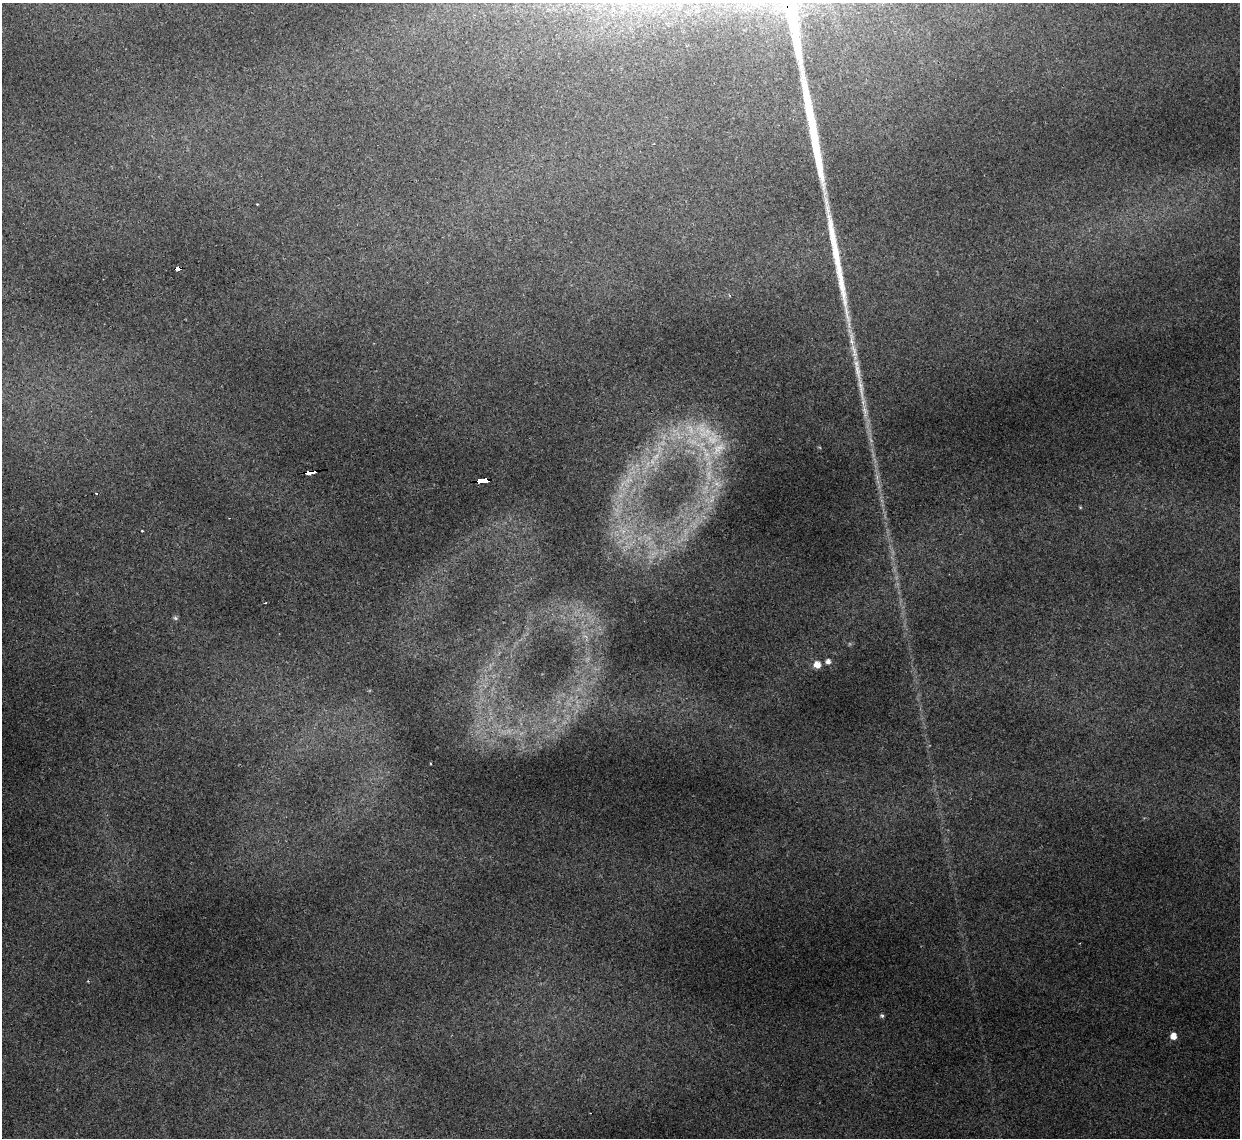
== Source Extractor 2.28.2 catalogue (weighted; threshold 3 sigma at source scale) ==
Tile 7 of 4 x 4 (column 3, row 2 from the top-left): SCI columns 2475-3712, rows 2521-3656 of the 4949 x 4930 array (HDU 1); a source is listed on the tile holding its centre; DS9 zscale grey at full resolution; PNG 1242 x 1140 px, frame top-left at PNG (2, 3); no overlay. Shown black and unused: <1% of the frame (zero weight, under 2 of 3 exposures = <1% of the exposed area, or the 3 px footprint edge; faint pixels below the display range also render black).
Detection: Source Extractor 2.28.2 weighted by HDU 2 'WHT'; one run over the whole footprint, this tile lists its part. Background 0.16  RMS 0.0093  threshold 0.0417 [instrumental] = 3 sigma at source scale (4.5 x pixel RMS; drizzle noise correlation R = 1.50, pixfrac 1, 0.05/0.05 arcsec/px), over >= 5 px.
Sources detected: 18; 3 too faint to see at this stretch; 3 cosmic-ray / hot-pixel residue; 1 long thin detection or spike segment (spike, bleed or trail) — not listed; the other 11 listed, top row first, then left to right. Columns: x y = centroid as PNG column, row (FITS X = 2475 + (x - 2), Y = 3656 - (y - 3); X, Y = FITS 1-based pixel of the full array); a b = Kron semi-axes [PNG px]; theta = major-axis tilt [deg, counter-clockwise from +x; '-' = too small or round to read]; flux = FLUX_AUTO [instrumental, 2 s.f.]
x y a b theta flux
178 268 5 4 - 33
858 371 27 7 -79 13
718 448 21 13 50 20
309 472 8 3 6 110
482 481 10 4 5 120
96 493 3 2 - 1.5
142 531 3 2 - 2
828 661 6 6 - 3.3
817 664 7 7 - 8.2
882 1015 6 4 -47 1.6
1173 1036 6 6 - 7.8
Overlapping masked pixels (flux is a lower limit): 3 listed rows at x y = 178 268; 309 472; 482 481